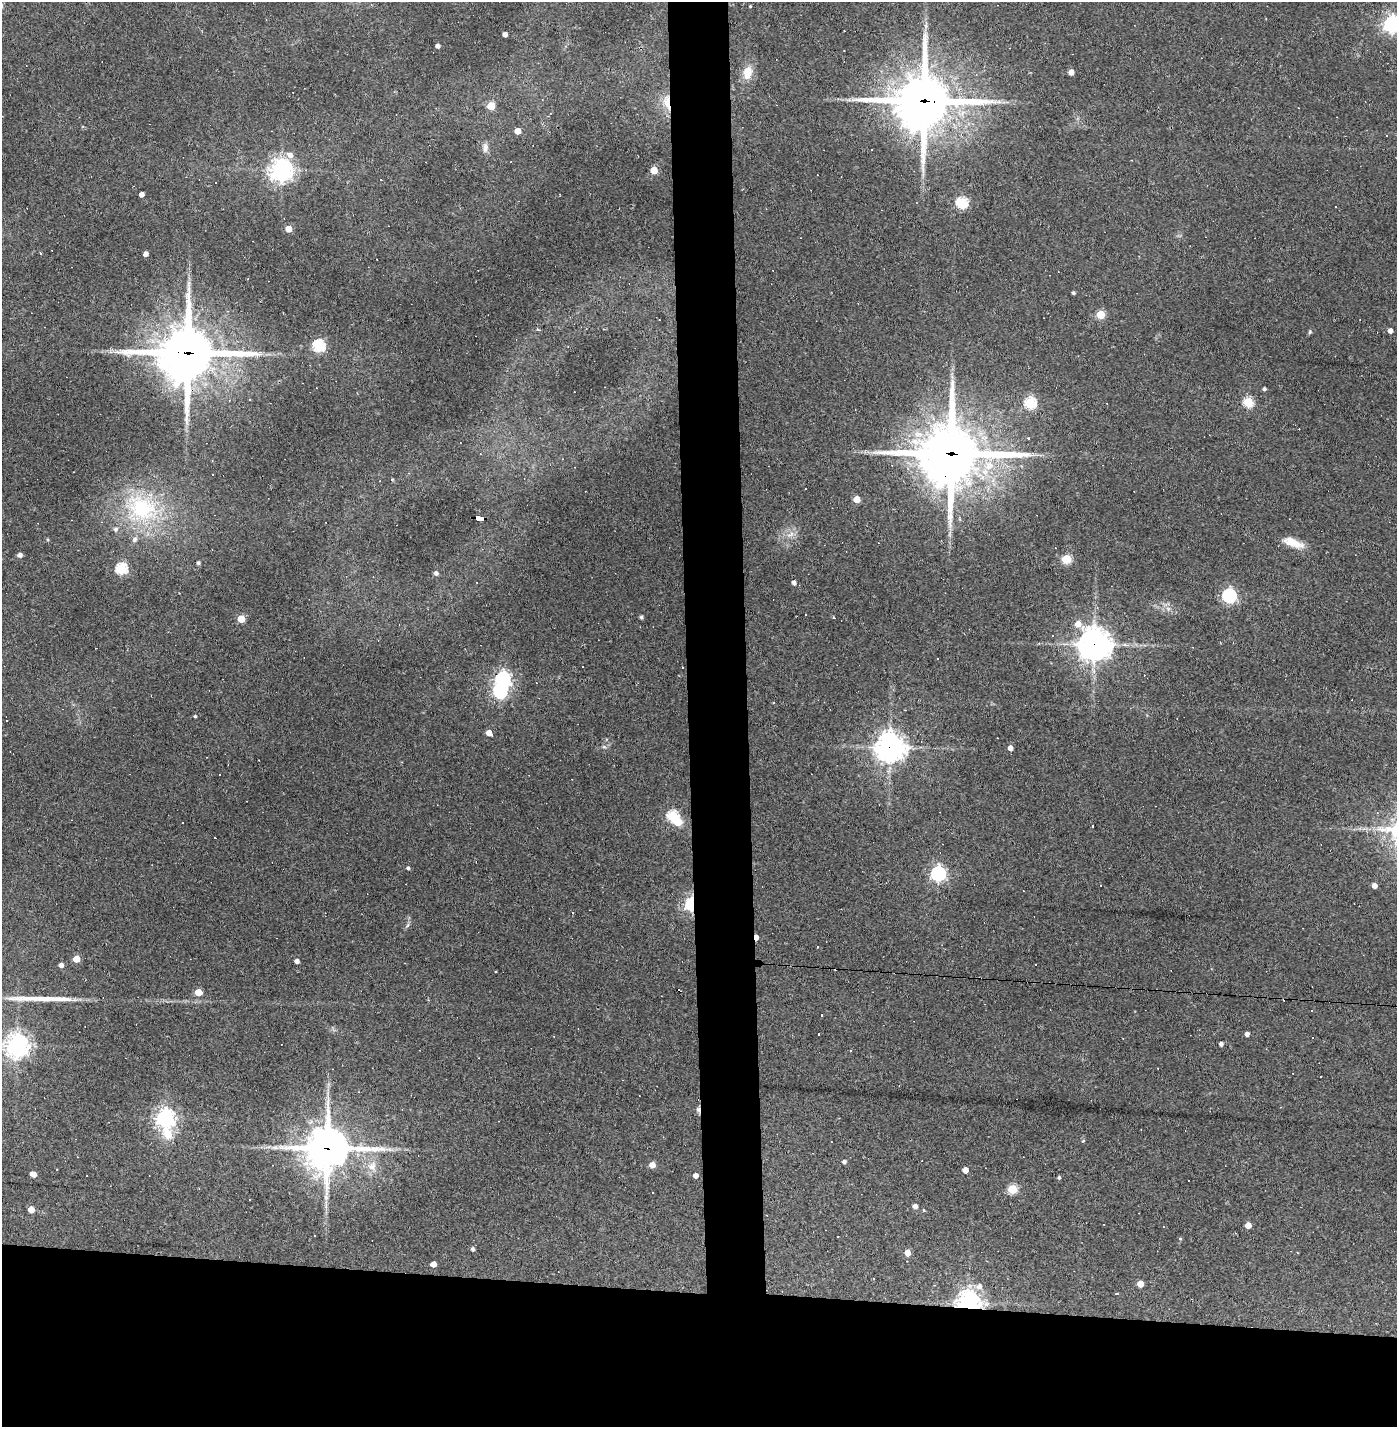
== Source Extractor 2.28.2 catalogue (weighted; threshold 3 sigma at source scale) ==
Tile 8 of 3 x 3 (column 2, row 3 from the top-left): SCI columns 1455-2849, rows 1-1425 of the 4302 x 4274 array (HDU 1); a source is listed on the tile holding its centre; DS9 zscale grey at full resolution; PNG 1399 x 1429 px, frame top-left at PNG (2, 2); no overlay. Shown black and unused: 13% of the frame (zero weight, under 2 of 3 exposures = <1% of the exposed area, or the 3 px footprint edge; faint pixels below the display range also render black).
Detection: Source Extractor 2.28.2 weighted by HDU 2 'WHT'; one run over the whole footprint, this tile lists its part. Background 0.201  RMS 0.0083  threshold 0.0374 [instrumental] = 3 sigma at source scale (4.5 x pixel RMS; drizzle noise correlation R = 1.50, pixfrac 1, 0.05/0.05 arcsec/px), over >= 5 px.
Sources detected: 130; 1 inside a brighter object's white glare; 26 cosmic-ray / hot-pixel residue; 1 long thin detection or spike segment (spike, bleed or trail) — not listed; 2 inside a brighter listed object's ellipse — not listed separately; the other 100 listed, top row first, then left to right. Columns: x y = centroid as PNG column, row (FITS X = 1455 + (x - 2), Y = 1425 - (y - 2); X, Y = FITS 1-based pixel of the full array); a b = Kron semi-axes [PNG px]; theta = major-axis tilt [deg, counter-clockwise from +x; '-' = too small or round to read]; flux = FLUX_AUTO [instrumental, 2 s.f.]
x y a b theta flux
750 6 3 3 - 0.8
1392 24 7 6 - 310
925 26 7 4 -88 1.9
505 34 4 4 - 3.9
438 46 4 4 - 2.9
1071 72 4 4 - 7.7
747 73 17 11 83 12
924 101 22 19 4 3800
667 102 24 9 -81 12
491 106 5 5 - 25
517 131 5 5 - 7.9
485 148 13 7 87 4.4
290 155 8 7 - 5.2
281 170 8 8 - 570
654 170 5 5 - 20
141 194 4 4 - 4.7
962 203 6 5 - 82
289 229 5 4 - 14
40 253 3 3 - 2.5
146 254 4 4 - 4.5
1073 293 4 3 - 1.3
1101 314 5 5 - 31
538 330 4 3 - 1.4
1390 331 4 4 - 4.5
1310 332 5 4 - 1.1
319 345 6 5 - 96
188 353 23 21 4 3500
1264 389 4 3 - 1.6
250 400 3 2 - 0.98
1248 402 5 5 - 58
1030 403 5 5 - 81
951 454 26 21 -2 4800
857 499 5 4 - 16
142 508 45 35 -23 85
480 518 9 4 -5 68
791 534 13 7 31 5.7
1293 543 27 9 -19 12
20 555 5 4 - 3.5
1066 559 5 5 - 45
198 563 4 4 - 1.6
121 569 6 5 - 85
436 573 5 5 - 2.4
794 583 4 4 - 3
1229 596 6 6 - 170
1168 609 6 6 - 2.7
641 617 4 4 - 1.7
833 618 3 3 - 3.2
241 619 5 5 - 23
1094 644 13 11 -46 1200
937 659 3 3 - 1.5
583 666 3 2 - 0.77
503 679 6 6 - 230
500 691 6 6 - 160
195 716 4 3 - 1.1
489 733 5 4 - 9.4
604 747 6 4 -18 1.3
890 747 10 9 - 990
1010 748 4 4 - 5.1
672 816 6 5 - 68
408 868 4 4 - 1.6
938 874 6 6 - 210
1374 886 4 4 - 5.7
691 904 6 4 88 200
756 937 5 3 - 7.3
76 959 5 5 - 15
297 961 4 4 - 3.9
61 965 4 4 - 4.2
836 969 3 3 - 2.7
198 992 5 5 - 18
1311 1010 3 3 - 4.6
1247 1034 4 4 - 3.8
1221 1044 4 4 - 2.9
17 1045 8 8 - 580
1321 1076 2 2 - 0.64
698 1110 8 4 -74 3.2
165 1118 7 7 - 400
168 1134 6 5 - 31
1083 1141 5 3 - 0.73
327 1148 17 15 4 2100
844 1162 4 4 - 2.3
652 1165 5 4 - 7.7
372 1166 14 12 66 9.9
965 1170 4 4 - 8.2
33 1174 5 4 - 7.3
696 1176 4 4 - 4.5
1059 1177 4 4 - 1.5
1012 1189 5 5 - 45
915 1206 4 4 - 4.7
31 1209 5 5 - 8.4
923 1210 4 3 - 2
1248 1225 5 5 - 9.9
838 1236 2 2 - 0.76
1180 1239 5 3 - 0.72
473 1249 5 4 - 2
907 1253 5 4 - 11
433 1264 5 4 - 7.9
1140 1284 5 4 - 9.3
979 1286 8 7 - 4.4
1116 1294 3 3 - 2.6
969 1303 8 7 - 600
Overlapping masked pixels (flux is a lower limit): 13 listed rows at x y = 924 101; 667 102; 188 353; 951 454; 480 518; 1094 644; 890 747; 691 904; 756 937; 836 969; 698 1110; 327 1148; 969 1303
Isophote crosses this tile's border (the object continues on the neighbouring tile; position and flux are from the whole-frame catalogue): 1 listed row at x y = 1392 24